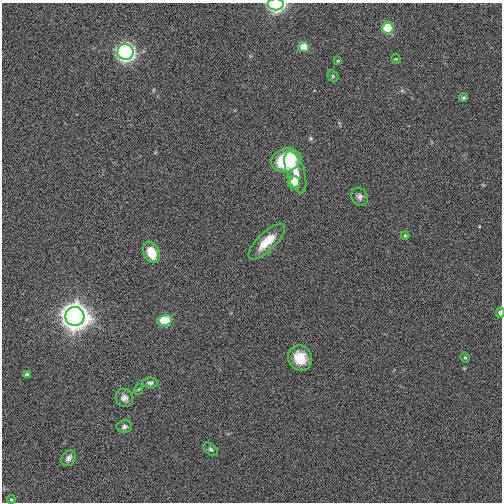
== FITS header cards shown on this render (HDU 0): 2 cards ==
NAXIS1  =                  500
NAXIS2  =                  500

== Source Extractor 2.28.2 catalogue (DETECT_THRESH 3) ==
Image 500 x 500 px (HDU 0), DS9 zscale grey, 1 PNG px = 1 image px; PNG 504 x 504 px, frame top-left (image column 1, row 500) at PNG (2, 3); each listed source drawn as its Kron ellipse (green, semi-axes under 4 px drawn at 4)
Background 0.00424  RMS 0.15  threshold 0.455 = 3 sigma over >= 5 px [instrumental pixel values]
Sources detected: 28; all 28 listed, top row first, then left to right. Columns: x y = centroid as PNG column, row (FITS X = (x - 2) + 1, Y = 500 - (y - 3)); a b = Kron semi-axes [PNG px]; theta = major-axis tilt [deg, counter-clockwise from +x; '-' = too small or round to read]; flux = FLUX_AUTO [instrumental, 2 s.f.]
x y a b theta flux
276 4 8 6 1 1600
388 28 6 5 - 370
304 47 5 5 - 190
125 52 8 8 - 2800
396 59 5 4 - 11
338 61 4 3 - 8.8
333 76 6 5 - 17
463 98 4 4 - 19
286 160 15 11 18 860
295 172 22 9 -72 150
294 182 6 6 - 170
359 197 9 8 - 39
405 235 4 4 - 13
267 241 24 9 44 240
151 252 11 7 -67 230
500 312 5 4 - 37
75 316 9 9 - 12000
164 320 7 5 15 330
300 358 13 11 -57 230
465 358 5 3 - 12
27 375 4 4 - 34
150 383 7 5 4 26
139 389 5 3 - 9.1
124 398 9 8 - 54
124 427 8 6 8 34
211 449 8 5 -40 24
69 458 8 6 55 49
11 500 4 3 - 13
At the frame edge (FLAGS 8, measured only in part): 2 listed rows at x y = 276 4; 500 312